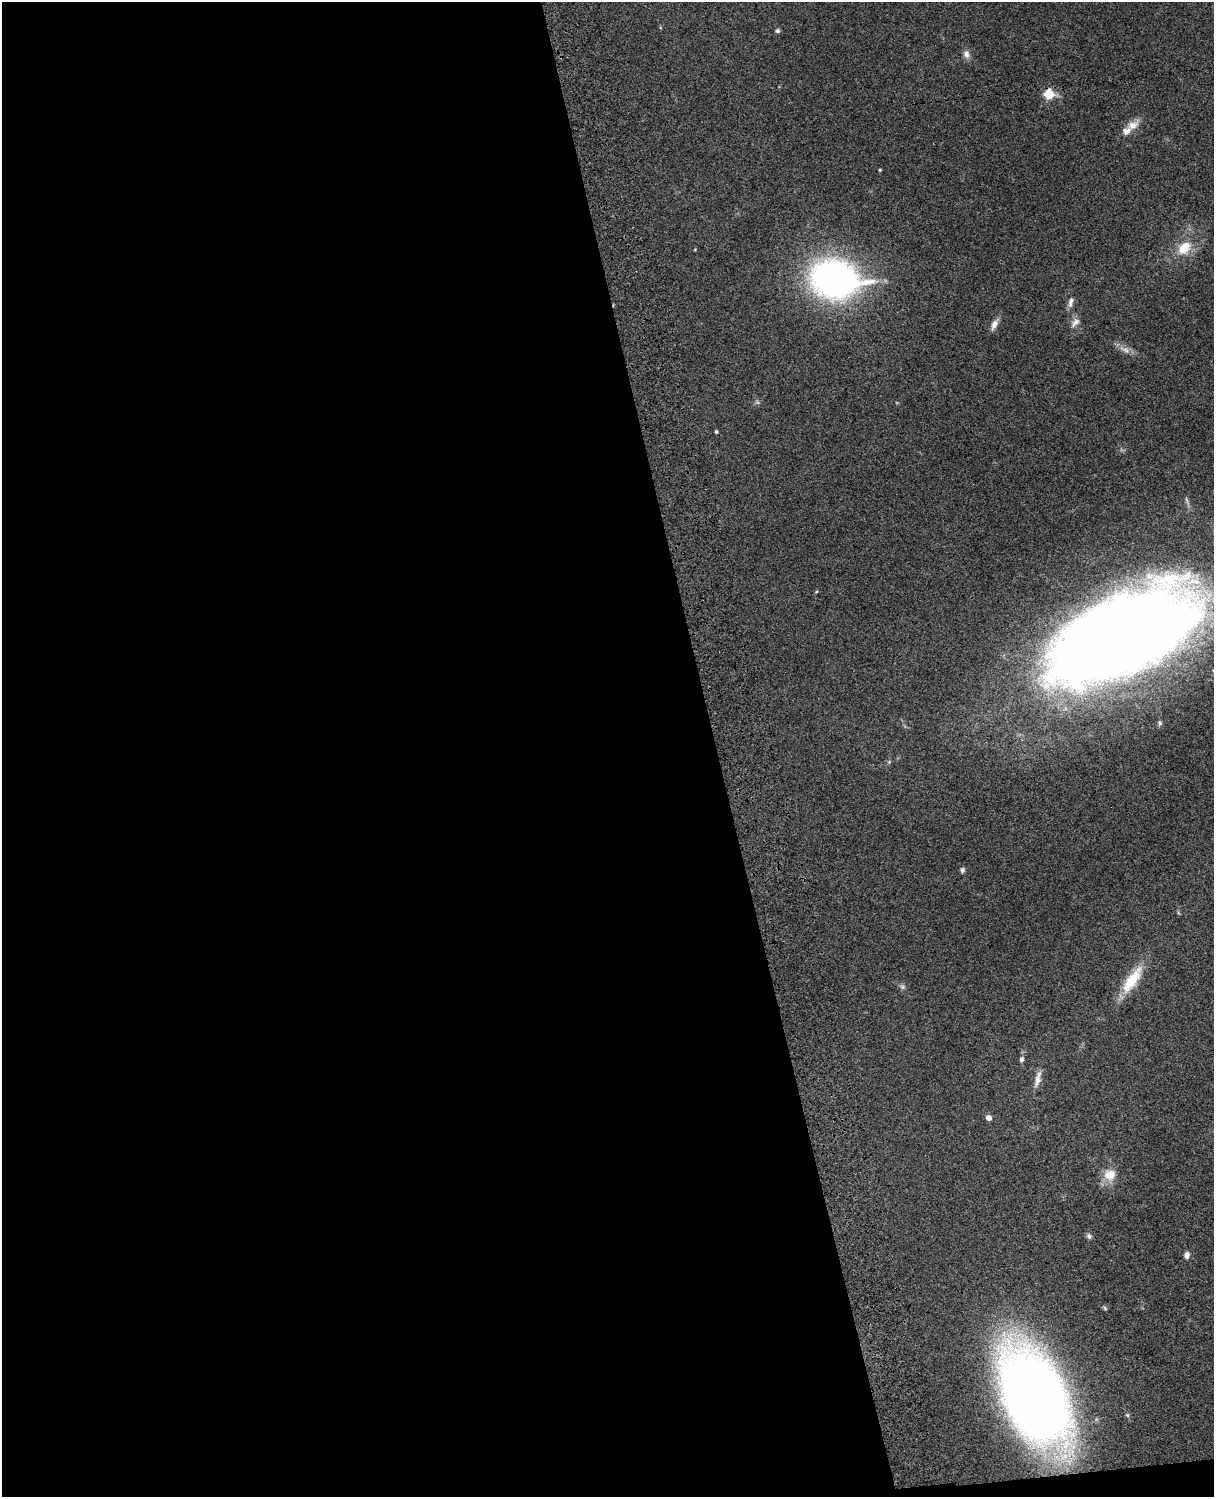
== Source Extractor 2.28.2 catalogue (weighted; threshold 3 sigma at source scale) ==
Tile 9 of 4 x 3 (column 1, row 3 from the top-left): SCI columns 122-1333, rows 278-1772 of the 5088 x 4927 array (HDU 1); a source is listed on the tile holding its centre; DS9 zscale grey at full resolution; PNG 1216 x 1499 px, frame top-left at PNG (2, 2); no overlay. Shown black and unused: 59% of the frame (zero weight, under 3 of 4 exposures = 6% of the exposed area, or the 3 px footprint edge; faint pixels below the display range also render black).
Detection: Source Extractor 2.28.2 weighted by HDU 2 'WHT'; one run over the whole footprint, this tile lists its part. Background 0.106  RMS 0.0065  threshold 0.0294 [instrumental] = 3 sigma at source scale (4.5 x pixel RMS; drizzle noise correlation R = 1.50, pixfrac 1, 0.05/0.05 arcsec/px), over >= 5 px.
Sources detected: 27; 2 too faint to see at this stretch — not listed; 1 inside a brighter listed object's ellipse — not listed separately; the other 24 listed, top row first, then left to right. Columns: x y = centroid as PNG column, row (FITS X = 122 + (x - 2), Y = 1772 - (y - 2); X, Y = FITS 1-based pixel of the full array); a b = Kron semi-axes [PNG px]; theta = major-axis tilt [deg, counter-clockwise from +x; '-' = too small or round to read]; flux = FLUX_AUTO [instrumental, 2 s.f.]
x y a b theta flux
778 31 5 5 - 1.4
966 54 11 8 -81 3.4
1049 94 12 11 - 11
1133 125 20 11 35 7
880 170 3 2 - 0.66
1184 248 17 12 43 14
835 279 44 33 -10 250
1071 302 16 6 77 3.2
1075 322 14 7 46 3.4
994 324 14 6 61 4.3
716 431 5 3 - 0.88
1124 635 141 64 27 1300
1160 723 5 5 - 0.99
962 870 7 5 83 1.4
1132 980 40 13 54 21
902 987 8 7 - 1.6
1021 1059 8 6 72 1.8
1037 1080 22 7 77 5.2
988 1118 5 4 - 5
1110 1175 16 15 - 9.9
1089 1236 7 6 - 1.8
1187 1255 8 6 82 2.9
1105 1308 6 5 - 0.92
1034 1397 71 41 -64 940
Overlapping masked pixels (flux is a lower limit): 2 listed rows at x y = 1049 94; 1124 635
Isophote crosses this tile's border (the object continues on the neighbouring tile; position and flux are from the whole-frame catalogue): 1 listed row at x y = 1124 635